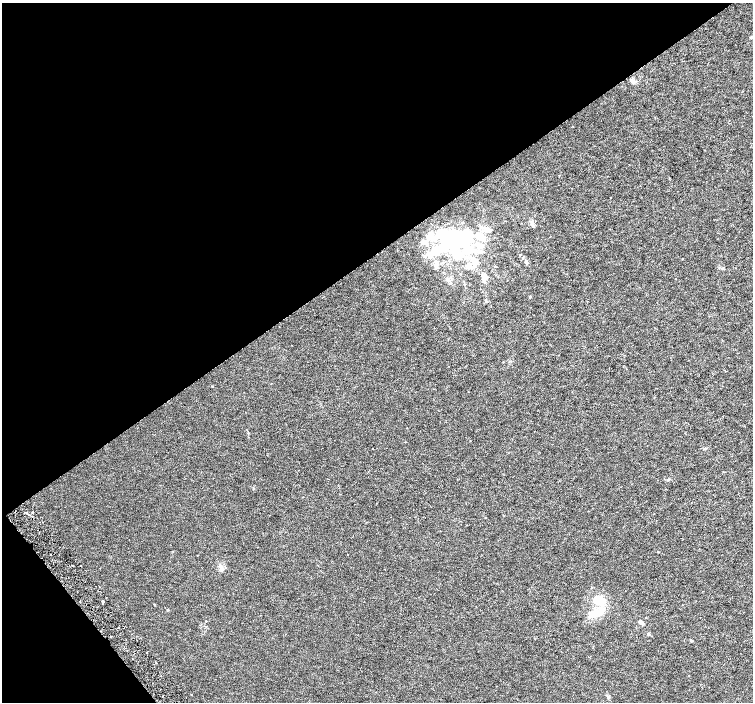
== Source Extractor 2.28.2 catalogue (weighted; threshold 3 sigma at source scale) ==
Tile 5 of 4 x 4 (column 1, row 2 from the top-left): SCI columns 8-1509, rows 3004-4403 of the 6019 x 5941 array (HDU 1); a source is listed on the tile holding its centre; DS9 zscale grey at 2 x 2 block average (1 PNG px = mean of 2 x 2 image px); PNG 755 x 704 px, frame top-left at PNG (2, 3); no overlay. Shown black and unused: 39% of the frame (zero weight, under 3 of 6 exposures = <1% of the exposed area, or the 3 px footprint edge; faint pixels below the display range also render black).
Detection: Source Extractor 2.28.2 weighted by HDU 2 'WHT'; one run over the whole footprint, this tile lists its part. Background 9.83e-04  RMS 0.0017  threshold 0.00705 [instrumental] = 3 sigma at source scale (4.09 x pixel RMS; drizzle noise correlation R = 1.36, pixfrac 0.8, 0.0396/0.0396 arcsec/px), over >= 5 px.
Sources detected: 45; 6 inside a brighter object's white glare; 3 cosmic-ray / hot-pixel residue — not listed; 3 inside a brighter listed object's ellipse — not listed separately; the other 33 listed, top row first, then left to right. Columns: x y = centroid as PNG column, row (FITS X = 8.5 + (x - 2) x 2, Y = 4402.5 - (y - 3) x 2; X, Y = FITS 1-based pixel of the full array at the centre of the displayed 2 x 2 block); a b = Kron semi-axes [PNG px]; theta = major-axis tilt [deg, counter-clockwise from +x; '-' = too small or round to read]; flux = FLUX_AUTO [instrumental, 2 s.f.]
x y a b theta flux
635 81 5 4 - 0.76
559 176 2 2 - 0.17
610 198 2 2 - 0.12
489 230 6 4 -4 1.1
432 236 10 5 -54 4.4
480 237 15 9 -37 5.5
424 242 9 5 -4 1.8
456 244 4 4 - 34
468 250 13 7 6 4.8
682 259 2 2 - 0.16
474 261 11 6 -21 2.4
526 262 5 3 - 0.48
436 263 6 5 - 1.4
473 267 10 5 28 1.5
484 277 8 6 -75 1.8
530 296 3 3 - 0.27
212 386 3 2 - 0.19
668 480 3 3 - 0.33
253 489 3 3 - 0.24
27 513 3 2 - 0.31
32 513 2 2 - 0.28
347 554 2 2 - 0.12
221 566 6 4 -39 0.82
80 601 2 2 - 0.25
102 601 3 2 - 0.82
600 601 15 8 2 6.1
596 614 17 8 18 5.4
642 623 8 3 -38 1
648 634 3 3 - 0.34
691 641 4 3 - 0.35
147 652 2 2 - 0.19
156 663 2 2 - 0.39
608 697 4 3 - 0.48
Diffuse or blended objects may show on this block-average render without a row.